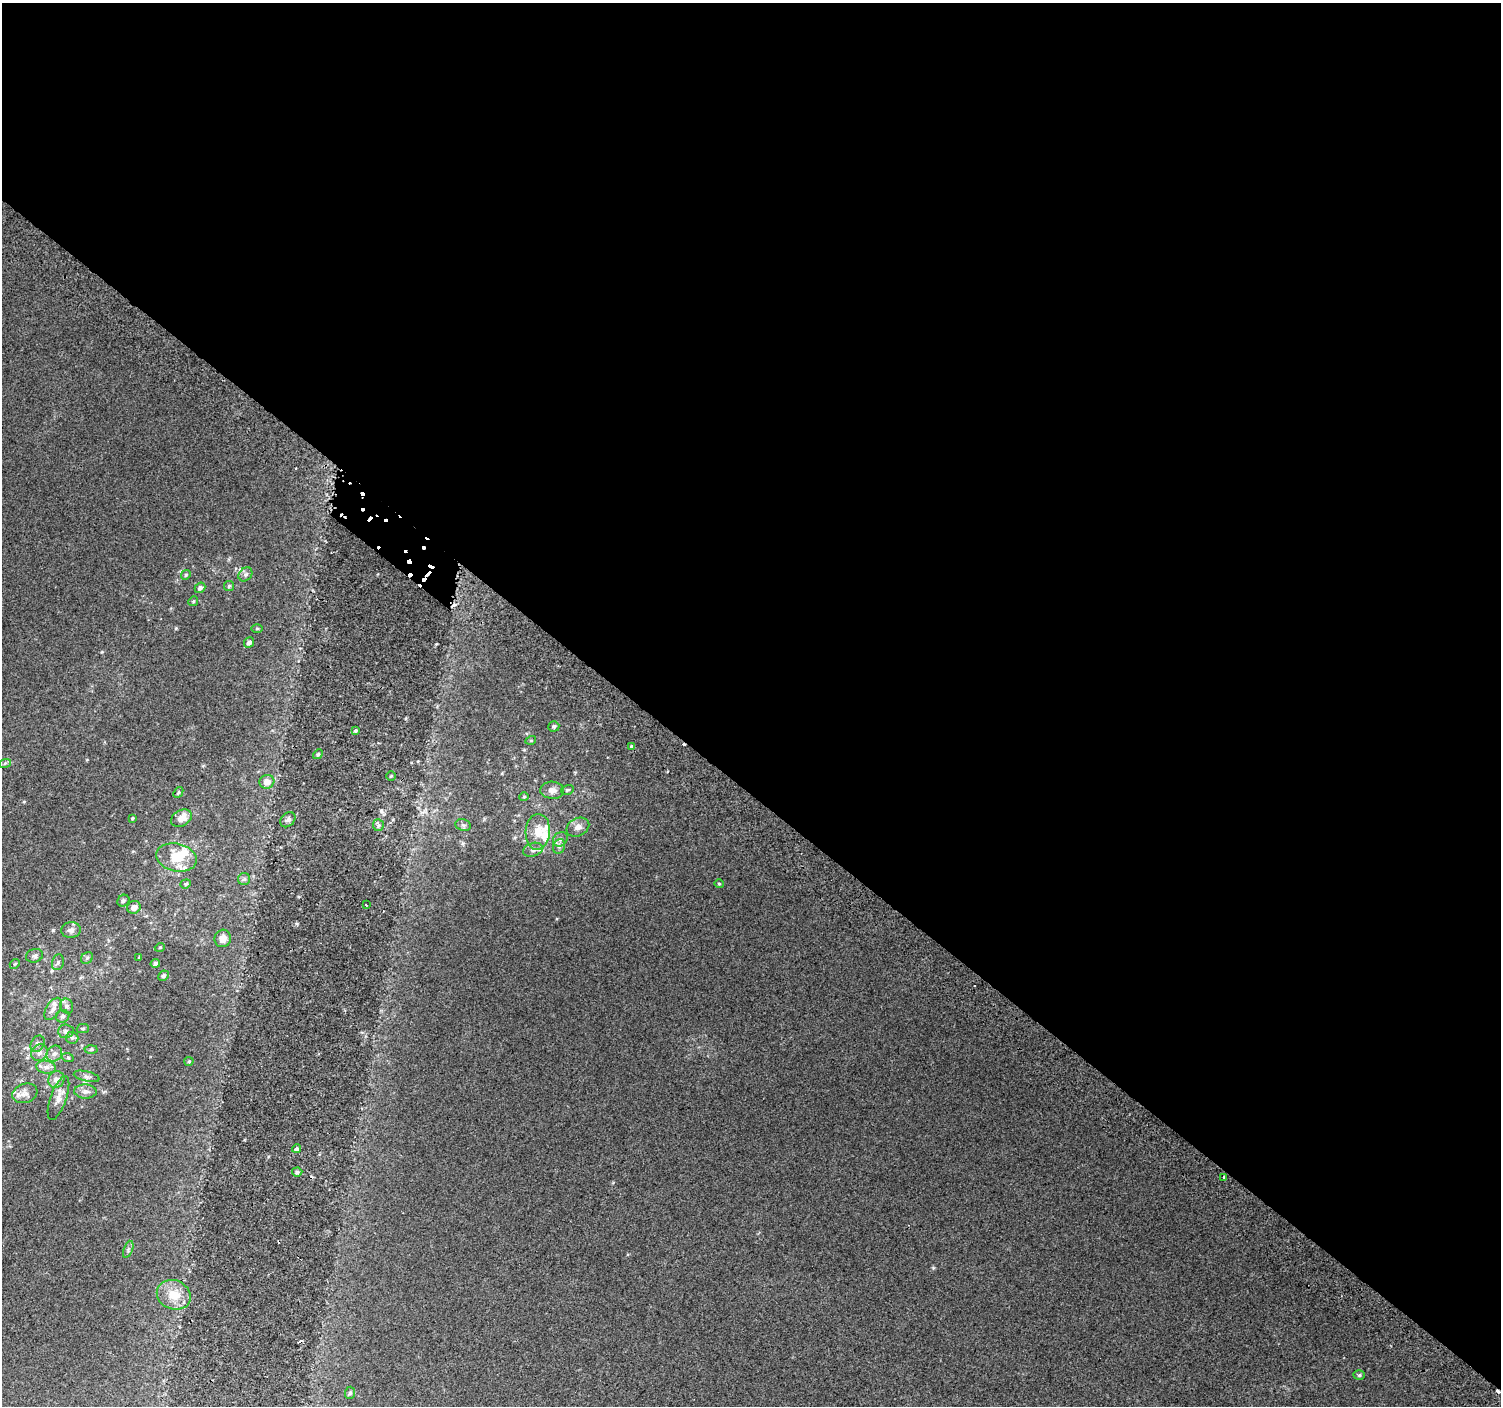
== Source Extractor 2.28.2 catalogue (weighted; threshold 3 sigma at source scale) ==
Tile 3 of 4 x 4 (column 3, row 1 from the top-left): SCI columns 3036-4534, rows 4482-5885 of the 6062 x 6091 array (HDU 1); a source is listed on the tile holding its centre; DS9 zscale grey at full resolution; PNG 1503 x 1408 px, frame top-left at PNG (2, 3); each listed source drawn as its Kron ellipse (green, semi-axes under 4 px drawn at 4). Shown black and unused: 57% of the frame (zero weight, under 2 of 3 exposures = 2% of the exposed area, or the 3 px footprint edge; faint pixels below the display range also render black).
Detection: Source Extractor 2.28.2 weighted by HDU 2 'WHT'; one run over the whole footprint, this tile lists its part. Background 0.051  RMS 0.013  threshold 0.0565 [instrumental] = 3 sigma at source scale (4.5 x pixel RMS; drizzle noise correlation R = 1.50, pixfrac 1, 0.0396/0.0396 arcsec/px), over >= 5 px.
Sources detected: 87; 7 cosmic-ray / hot-pixel residue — neither listed nor drawn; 9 inside a brighter listed object's ellipse — not listed separately; the other 71 listed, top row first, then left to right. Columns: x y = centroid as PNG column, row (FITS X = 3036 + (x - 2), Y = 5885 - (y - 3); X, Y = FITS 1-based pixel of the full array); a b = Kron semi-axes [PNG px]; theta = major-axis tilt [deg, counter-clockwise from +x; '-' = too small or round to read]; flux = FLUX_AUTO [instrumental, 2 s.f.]
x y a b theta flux
245 574 8 6 45 3.2
186 575 5 4 - 1.6
229 586 5 5 - 1.9
200 588 6 5 - 3.6
193 601 5 4 - 1.4
257 628 5 3 - 1.3
249 643 5 4 - 3.8
554 726 5 5 - 2.6
356 730 4 2 - 1.6
531 740 5 3 - 1.1
632 746 3 3 - 14
318 754 5 4 - 1.8
5 763 6 4 19 1.7
391 776 5 4 - 1.5
267 782 7 7 - 10
552 790 12 8 -4 6.9
567 790 6 5 - 2
178 792 6 4 50 1.9
524 797 4 4 - 1.3
132 818 3 3 - 1.3
181 818 11 8 28 11
288 820 8 6 45 4
378 825 6 5 - 2.6
463 825 8 6 -16 2.8
578 827 12 9 26 7.9
538 832 18 12 86 19
560 839 8 6 43 4.4
559 846 7 6 - 3.8
533 850 10 6 17 5.9
176 857 20 14 -13 25
244 879 6 6 - 2.5
186 884 5 4 - 1.7
719 884 4 4 - 1.3
123 901 6 5 - 2.4
366 905 3 3 - 2.9
134 907 7 6 - 7.7
71 930 9 8 - 5.3
223 938 9 8 - 8.6
160 947 5 3 - 1.1
34 956 9 6 19 3.4
139 957 4 3 - 0.92
87 958 6 5 - 2.4
58 962 8 6 73 3
155 963 5 4 - 2.9
15 964 5 4 - 1.4
163 976 5 5 - 2.1
67 1006 8 6 -70 3.1
53 1009 12 7 58 6.3
63 1016 6 6 - 3.2
83 1029 6 4 -1 1.7
66 1031 8 6 -3 4.1
72 1038 6 6 - 2.8
37 1044 8 6 58 4.3
91 1049 6 4 2 1.8
39 1053 9 7 44 5.8
54 1054 8 7 - 5.2
68 1058 6 3 -18 1.5
189 1061 4 4 - 1.5
46 1067 10 6 -8 5.5
87 1076 13 5 -13 4
56 1080 8 8 - 7.2
85 1091 11 7 -3 6
25 1093 13 9 18 7.5
58 1098 23 8 70 11
297 1149 4 4 - 2.4
297 1172 5 4 - 2.7
1224 1177 3 3 - 5.9
128 1249 9 4 70 3
174 1295 17 14 -22 25
1359 1375 6 5 - 1.9
350 1393 6 5 - 1.9
Unlisted compact peaks at least as high as the median listed source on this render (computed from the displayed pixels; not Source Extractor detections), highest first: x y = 933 1268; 176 628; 436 644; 181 571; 102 652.